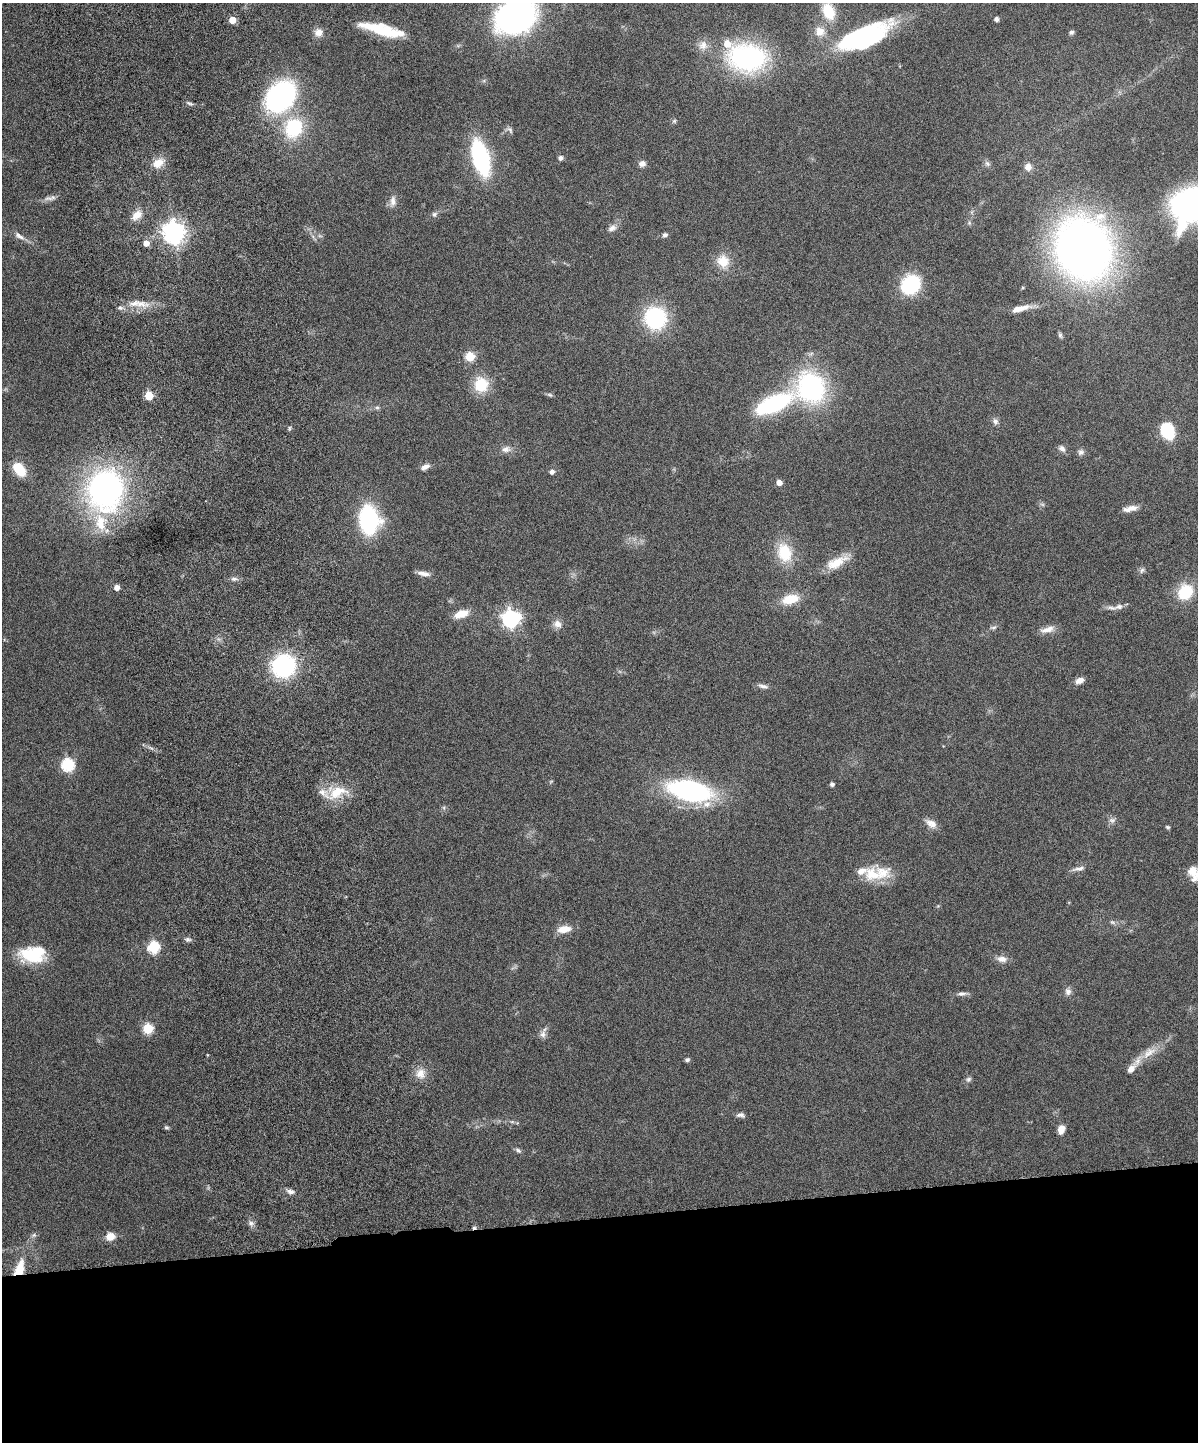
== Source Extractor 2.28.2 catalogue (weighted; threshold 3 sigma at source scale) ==
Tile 11 of 4 x 3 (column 3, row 3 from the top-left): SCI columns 2454-3649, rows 162-1601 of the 4909 x 4747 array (HDU 1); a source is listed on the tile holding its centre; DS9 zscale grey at full resolution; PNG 1200 x 1444 px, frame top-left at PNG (2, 3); no overlay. Shown black and unused: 16% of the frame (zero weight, under 6 of 12 exposures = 3% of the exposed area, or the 3 px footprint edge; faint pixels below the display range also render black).
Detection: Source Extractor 2.28.2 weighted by HDU 2 'WHT'; one run over the whole footprint, this tile lists its part. Background 0.0912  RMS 0.0045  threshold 0.0184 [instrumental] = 3 sigma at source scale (4.09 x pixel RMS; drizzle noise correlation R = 1.36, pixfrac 0.8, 0.05/0.05 arcsec/px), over >= 5 px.
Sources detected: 124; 1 too faint to see at this stretch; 2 inside a brighter object's white glare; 1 cosmic-ray / hot-pixel residue — not listed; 7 inside a brighter listed object's ellipse — not listed separately; the other 113 listed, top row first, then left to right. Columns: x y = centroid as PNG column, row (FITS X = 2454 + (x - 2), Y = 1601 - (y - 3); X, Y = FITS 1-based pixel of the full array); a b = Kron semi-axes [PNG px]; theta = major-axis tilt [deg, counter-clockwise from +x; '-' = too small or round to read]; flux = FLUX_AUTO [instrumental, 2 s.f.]
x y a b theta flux
828 11 18 12 -67 11
517 15 29 21 22 160
996 19 4 4 - 1.5
232 20 5 4 - 7.3
383 30 43 10 -14 22
820 31 13 12 - 4.5
318 32 11 10 - 3.1
1071 32 6 5 - 0.98
865 37 36 17 26 78
703 45 14 12 53 3.7
747 58 33 24 -3 80
280 96 24 18 47 97
190 103 10 4 -19 0.89
674 121 6 5 - 0.68
294 128 13 11 67 35
510 130 11 6 -50 1.1
481 158 24 11 -74 72
560 158 4 4 - 1.6
158 163 15 11 34 5.2
642 164 9 8 - 1.7
987 164 9 6 -49 1.2
1028 167 9 9 - 2.4
49 198 14 5 -3 1.7
393 201 15 8 87 2.7
1194 205 33 24 29 170
434 214 7 7 - 1.1
137 215 14 9 39 4.3
612 228 12 8 24 2.1
174 233 8 7 - 320
665 235 6 5 - 1.2
19 236 16 7 -33 2.3
146 243 5 5 - 3.3
1083 249 46 39 -73 340
723 261 14 13 - 7.6
910 284 14 12 46 41
141 304 23 9 -5 6
120 308 8 4 -8 0.95
1020 308 26 7 14 4.8
655 318 17 16 - 44
1060 335 8 5 -80 0.86
470 356 5 5 - 22
481 385 19 17 -81 11
811 387 28 25 -63 68
550 395 9 4 -26 0.75
149 396 5 5 - 15
773 404 31 13 24 54
377 407 6 4 -1 0.72
995 421 9 7 -68 1.4
289 428 6 4 89 0.57
1167 431 13 10 -64 27
1062 448 11 7 -45 1.5
506 449 12 8 7 2.5
1081 452 9 8 - 1.4
425 467 12 6 24 1.9
19 469 13 8 -51 13
552 472 6 5 - 1.4
779 483 4 4 - 3.6
106 489 31 26 83 140
1130 508 18 6 13 3.1
369 520 20 14 -84 60
101 522 25 15 -84 11
785 553 24 17 -73 14
836 562 30 12 26 8.4
1142 570 8 5 60 1
423 573 16 5 -9 2.5
234 579 9 6 0 1.4
117 587 5 5 - 2.8
1185 592 14 11 49 18
790 599 20 10 12 9.2
1119 607 11 7 12 2
461 614 15 8 19 6.5
510 619 7 7 - 120
557 624 11 10 - 2.7
994 627 9 5 13 0.96
1047 629 19 7 16 3.3
284 666 24 23 - 39
1079 680 10 7 21 2.4
763 686 14 6 -12 1.7
68 765 6 6 - 57
832 784 4 4 - 1.3
690 791 28 13 -12 120
337 792 28 14 33 10
707 804 12 9 25 3.4
1112 820 10 7 14 1.5
931 823 16 9 -33 3.1
1168 827 6 4 -26 0.57
1079 869 17 5 11 1.9
1192 871 14 12 75 4.4
873 874 26 21 13 11
1113 922 8 5 -19 0.93
564 929 14 7 9 5.6
188 939 8 6 -5 1.1
153 947 6 6 - 44
29 955 32 16 -22 17
1002 959 13 8 -9 2.7
1068 991 10 8 -77 1.8
962 994 12 6 3 1.6
148 1029 5 5 - 29
543 1034 12 7 80 1.9
1149 1052 22 11 36 5.9
687 1060 6 4 12 0.83
1131 1069 15 8 50 3
420 1073 14 12 63 4.1
969 1079 8 6 32 1
740 1115 10 6 -1 1.4
167 1127 5 5 - 0.7
1061 1129 9 6 71 4
518 1150 10 5 -37 1
290 1192 10 6 -15 1.9
251 1223 8 6 -87 1.5
34 1235 6 6 - 0.85
110 1236 10 9 - 4
19 1269 19 9 71 8.9
Overlapping masked pixels (flux is a lower limit): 1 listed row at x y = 19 1269
Isophote crosses this tile's border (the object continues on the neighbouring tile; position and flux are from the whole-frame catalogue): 2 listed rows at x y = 517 15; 1194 205